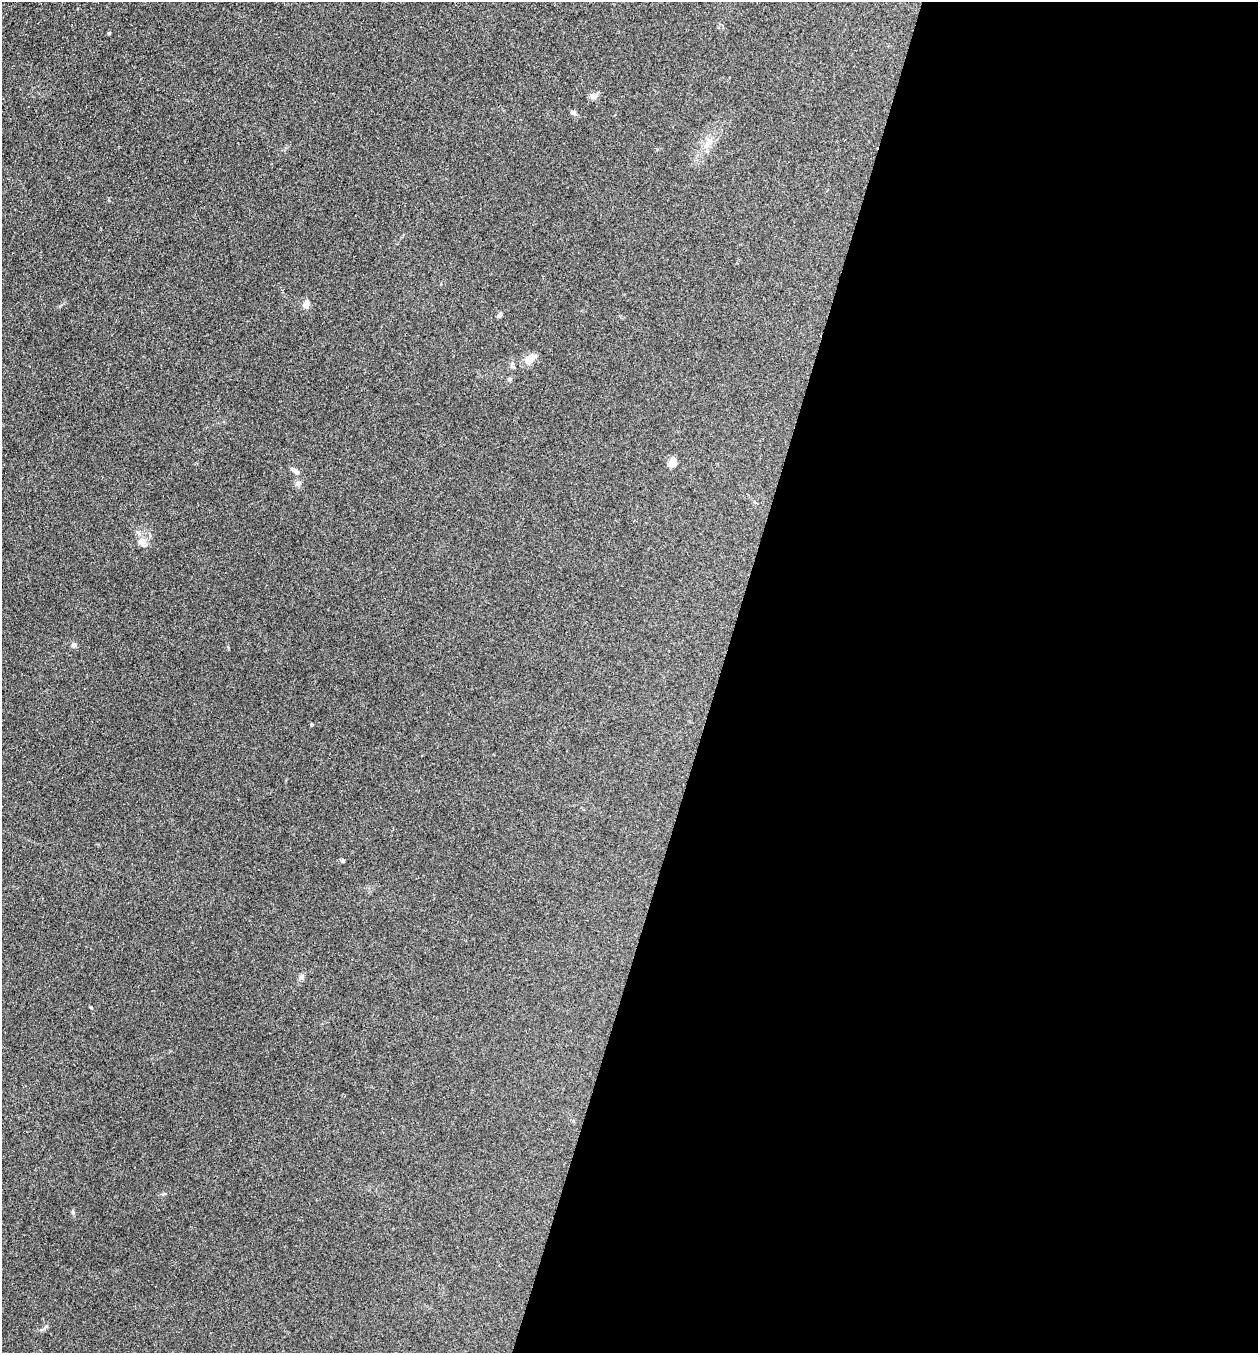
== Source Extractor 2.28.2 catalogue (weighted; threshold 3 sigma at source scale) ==
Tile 12 of 4 x 4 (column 4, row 3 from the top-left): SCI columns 3902-5157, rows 1353-2703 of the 5422 x 5408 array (HDU 1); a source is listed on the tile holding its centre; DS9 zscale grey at full resolution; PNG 1260 x 1355 px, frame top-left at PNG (2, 2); no overlay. Shown black and unused: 43% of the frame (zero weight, under 3 of 4 exposures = <1% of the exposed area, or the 3 px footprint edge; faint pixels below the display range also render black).
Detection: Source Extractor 2.28.2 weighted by HDU 2 'WHT'; one run over the whole footprint, this tile lists its part. Background 0.265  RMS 0.0092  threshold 0.0415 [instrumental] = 3 sigma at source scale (4.5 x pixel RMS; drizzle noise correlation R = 1.50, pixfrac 1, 0.05/0.05 arcsec/px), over >= 5 px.
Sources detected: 17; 1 inside a brighter listed object's ellipse — not listed separately; the other 16 listed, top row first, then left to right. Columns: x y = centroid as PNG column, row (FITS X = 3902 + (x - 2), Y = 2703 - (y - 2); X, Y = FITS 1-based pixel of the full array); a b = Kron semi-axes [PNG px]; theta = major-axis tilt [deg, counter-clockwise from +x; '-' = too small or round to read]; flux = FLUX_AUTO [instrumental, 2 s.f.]
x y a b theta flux
109 33 4 4 - 0.91
593 97 9 7 -23 3.8
573 113 7 6 - 2
709 142 12 7 55 6
306 304 10 7 73 5.1
499 315 7 5 47 1.6
529 360 11 10 - 8.6
510 379 5 5 - 1.3
673 462 5 5 - 31
293 469 9 6 -29 2.5
298 483 8 7 - 3
143 544 10 5 -57 3.2
74 645 7 6 - 2.3
343 861 5 4 - 1.4
301 977 7 6 - 2.5
91 1007 4 3 - 0.71
Unlisted compact peaks at least as high as the median listed source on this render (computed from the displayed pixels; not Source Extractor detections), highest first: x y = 311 725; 73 1212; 163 1194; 46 1326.